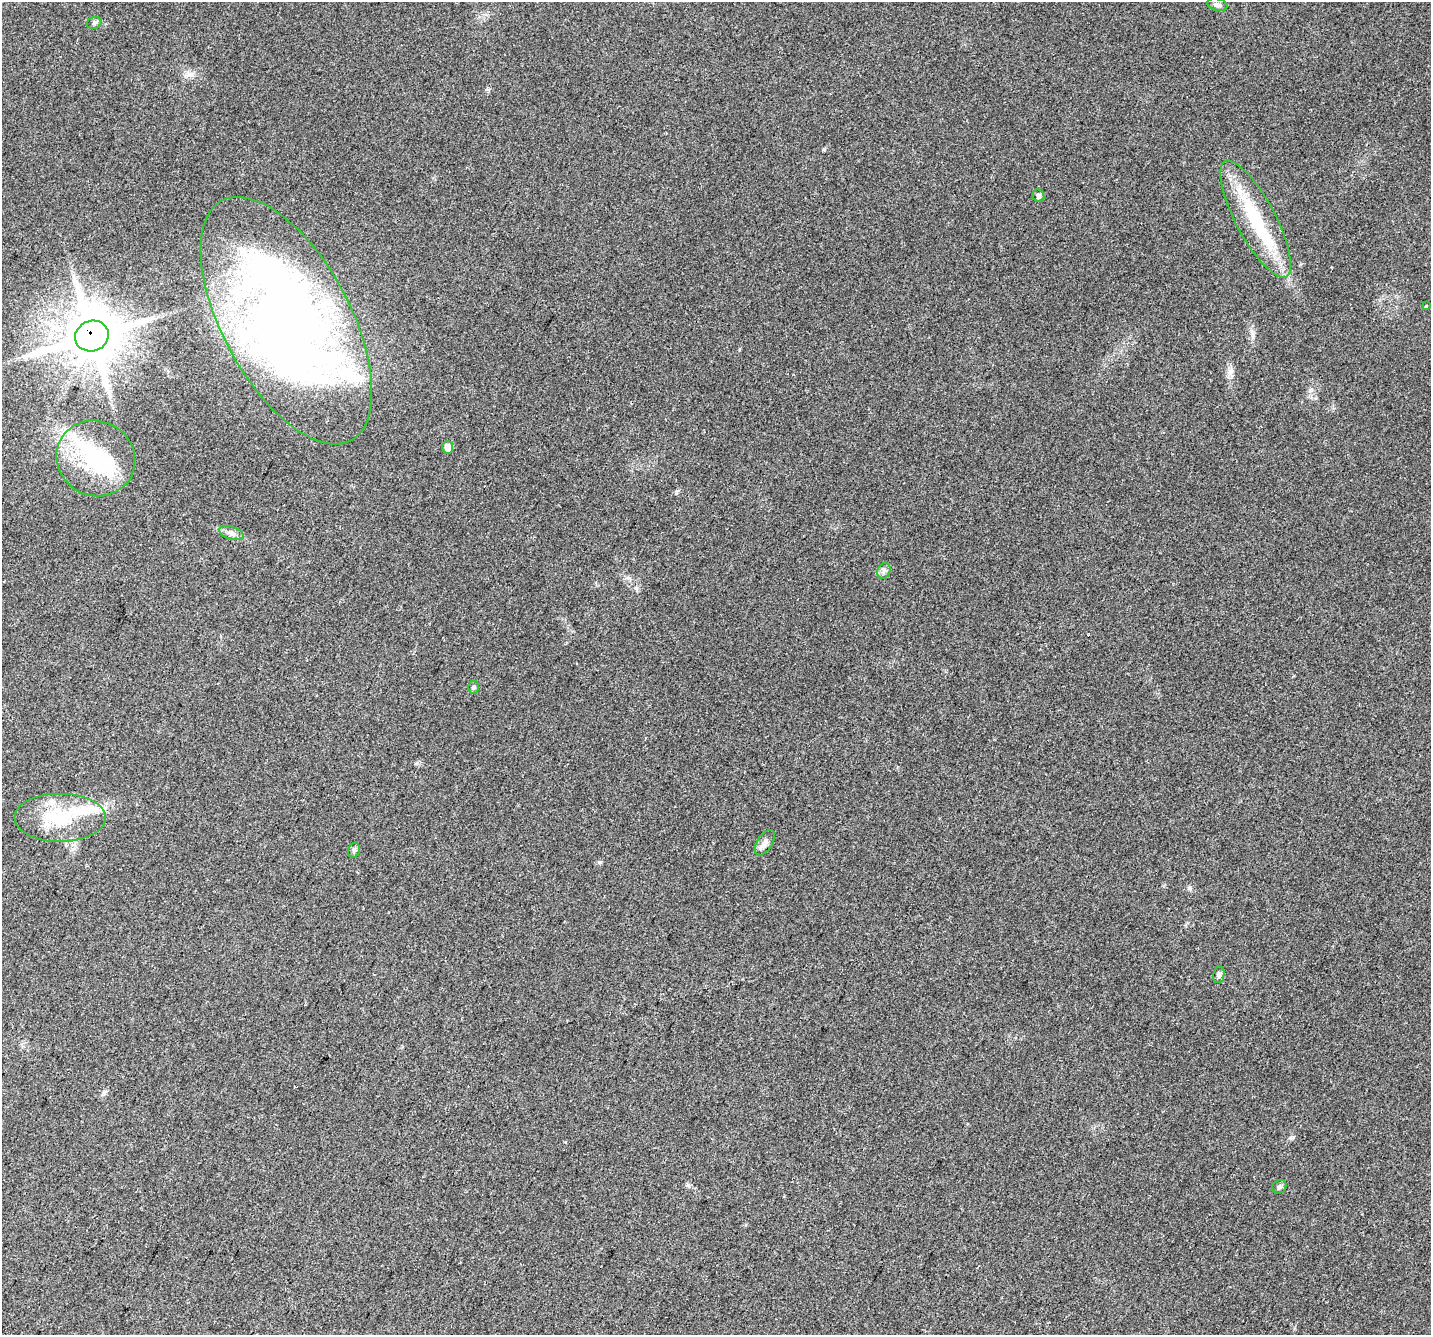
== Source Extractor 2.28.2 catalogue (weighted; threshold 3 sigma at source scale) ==
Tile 7 of 4 x 4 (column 3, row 2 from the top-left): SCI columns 2896-4324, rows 3002-4334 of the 5852 x 5960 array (HDU 1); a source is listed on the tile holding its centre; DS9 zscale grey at full resolution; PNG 1433 x 1337 px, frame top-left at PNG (2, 2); each listed source drawn as its Kron ellipse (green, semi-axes under 4 px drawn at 4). Shown black and unused: <1% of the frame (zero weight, under 2 of 3 exposures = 3% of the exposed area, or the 3 px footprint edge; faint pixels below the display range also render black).
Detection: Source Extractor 2.28.2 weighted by HDU 2 'WHT'; one run over the whole footprint, this tile lists its part. Background 0.0996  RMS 0.0087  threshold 0.0393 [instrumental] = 3 sigma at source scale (4.5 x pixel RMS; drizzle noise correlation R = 1.50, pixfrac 1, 0.0396/0.0396 arcsec/px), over >= 5 px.
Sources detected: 24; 4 inside a brighter object's white glare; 1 cosmic-ray / hot-pixel residue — neither listed nor drawn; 2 inside a brighter listed object's ellipse — not listed separately; the other 17 listed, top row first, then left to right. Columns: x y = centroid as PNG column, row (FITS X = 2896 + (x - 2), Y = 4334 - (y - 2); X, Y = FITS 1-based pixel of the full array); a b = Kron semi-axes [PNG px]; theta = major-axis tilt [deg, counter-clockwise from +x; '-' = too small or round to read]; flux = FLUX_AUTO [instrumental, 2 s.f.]
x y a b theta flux
1217 5 10 6 -15 2.6
94 23 8 5 16 1.8
1038 196 7 5 -56 2.5
1256 219 65 19 -62 62
1426 306 3 3 - 1.3
286 320 136 64 -62 800
92 336 17 15 22 4300
448 447 6 5 - 6.7
96 458 40 37 -27 68
231 533 13 6 -18 3.9
884 571 8 6 68 2.4
474 687 6 5 - 1.8
60 818 46 24 0 50
765 843 14 7 57 4.9
354 850 8 6 74 1.9
1219 975 8 5 79 2.5
1279 1187 7 6 - 1.9
Overlapping masked pixels (flux is a lower limit): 1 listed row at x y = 92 336
Unlisted compact peaks at least as high as the median listed source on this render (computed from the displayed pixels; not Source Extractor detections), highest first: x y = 824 149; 600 862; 1189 888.